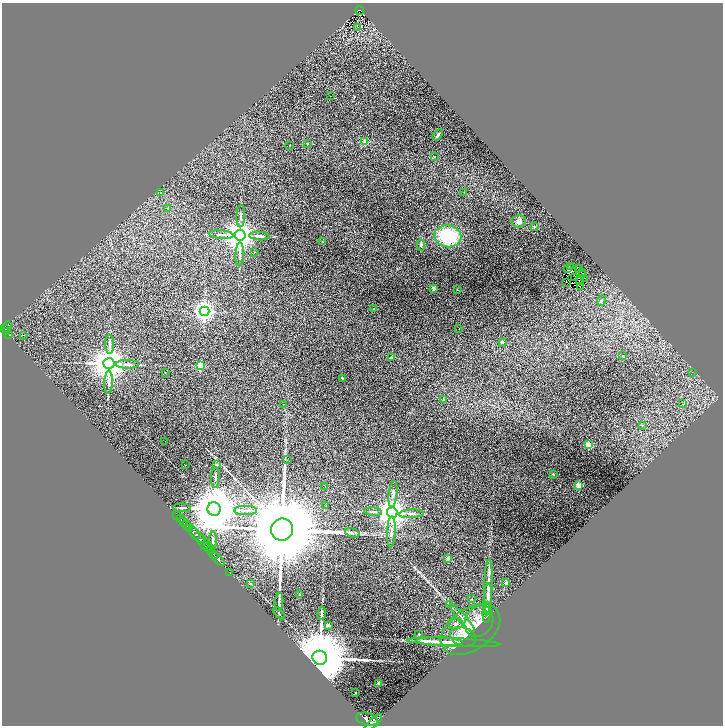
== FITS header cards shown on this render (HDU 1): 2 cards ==
NAXIS1  =                 1441
NAXIS2  =                 1447

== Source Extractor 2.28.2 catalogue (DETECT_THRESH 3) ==
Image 1441 x 1447 px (HDU 1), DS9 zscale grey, zoomed out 1/2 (1 PNG px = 2 x 2 image px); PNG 725 x 728 px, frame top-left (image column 1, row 1446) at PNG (2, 3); each listed source drawn as its Kron ellipse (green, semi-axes under 4 px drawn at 4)
Background 1.1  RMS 0.057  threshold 0.17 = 3 sigma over >= 5 px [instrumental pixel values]
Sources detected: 168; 48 cannot appear on this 1/2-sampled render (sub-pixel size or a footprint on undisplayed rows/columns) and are neither listed nor drawn; the other 120 listed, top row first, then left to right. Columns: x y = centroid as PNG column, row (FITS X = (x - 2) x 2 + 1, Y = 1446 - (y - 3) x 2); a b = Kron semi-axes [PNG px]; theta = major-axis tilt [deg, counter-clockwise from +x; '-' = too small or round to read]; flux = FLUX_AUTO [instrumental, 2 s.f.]
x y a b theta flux
360 11 4 3 - 120
358 27 2 1 - 48
330 96 2 1 - 6.6
438 135 6 3 52 17
365 142 2 2 - 210
307 144 2 2 - 12
290 145 2 1 - 7.1
434 157 2 2 - 8.1
464 192 2 2 - 3.8
160 193 2 1 - 5.7
168 208 2 2 - 7.2
241 216 11 3 87 29
519 221 7 6 - 52
534 227 3 2 - 6.8
221 235 12 3 -4 39
240 235 5 5 - 26000
259 236 10 3 -4 26
448 236 13 11 -9 730
323 242 4 3 - 14
421 245 5 3 - 22
254 252 2 1 - 3.1
240 254 12 3 88 31
570 267 2 1 - 3.9
567 268 2 1 - 3.2
578 268 3 1 - 2.1
580 269 2 1 - 3.3
583 273 4 1 - 2.2
582 274 2 1 - 0.46
574 277 3 2 - 7
585 278 2 2 - 28
579 280 2 1 - 4.6
567 282 2 1 - 1.1
580 286 2 1 - 5.3
433 288 4 3 - 28
457 290 3 2 - 4
602 301 5 3 - 15
374 309 2 1 - 5.2
204 311 5 4 - 7200
7 327 6 3 67 570
4 328 3 2 - 360
459 329 2 1 - 2.9
7 331 4 2 - 190
9 334 4 2 - 140
23 335 2 1 - 10
502 342 2 2 - 50
110 344 9 4 -88 41
623 356 2 2 - 13
391 358 2 2 - 120
109 364 6 5 - 29000
128 364 11 3 0 35
200 366 3 3 - 480
692 372 3 2 - 3.5
165 373 2 2 - 6.2
342 378 2 2 - 11
108 382 11 4 87 42
444 400 2 2 - 20
283 404 2 2 - 4.6
683 404 2 1 - 55
642 425 3 2 - 5.1
165 441 2 1 - 14
588 445 3 3 - 380
287 460 2 1 - 11
185 465 2 1 - 4.1
217 465 4 3 - 19
553 474 2 2 - 35
215 477 10 3 88 26
579 485 3 3 - 300
325 487 2 1 - 3.7
393 494 13 3 84 39
326 506 2 1 - 2.9
182 508 9 3 -2 22
214 509 6 6 - 77000
246 510 11 4 0 52
373 512 9 3 -5 18
392 513 5 5 - 21000
411 514 12 4 3 44
177 515 2 1 - 24
180 519 3 2 - 78
183 522 3 2 - 230
187 526 6 2 -42 980
190 529 2 1 - 290
282 529 11 11 - 240000
391 532 15 4 88 48
194 533 7 3 -56 1900
352 533 7 2 -17 21
200 538 6 3 -25 820
201 541 3 1 - 250
213 541 9 3 89 23
205 545 4 2 - 530
208 547 4 2 - 320
210 549 4 2 - 320
213 554 6 2 -43 980
448 558 2 2 - 130
218 559 9 3 -48 1600
230 573 3 1 - 29
250 583 3 2 - 5.7
506 583 2 2 - 49
488 586 27 4 88 92
299 594 3 3 - 12
471 599 2 2 - 3.7
488 599 16 3 87 64
279 602 9 3 84 23
450 605 3 2 - 5.3
487 612 10 3 86 110
279 613 7 2 -48 10
322 613 6 3 81 20
462 618 18 2 -49 39
479 621 16 13 61 120
456 624 7 5 20 34
328 625 2 2 - 92
470 629 33 21 34 360
419 634 3 2 - 8.8
463 637 13 9 -18 83
440 642 23 4 -2 94
453 642 46 4 -3 200
320 658 7 7 - 150000
379 683 2 2 - 120
356 693 2 2 - 9.7
367 719 11 6 -14 5100
373 723 11 4 43 4000
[48 sub-pixel or undisplayed-footprint detections neither listed nor drawn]